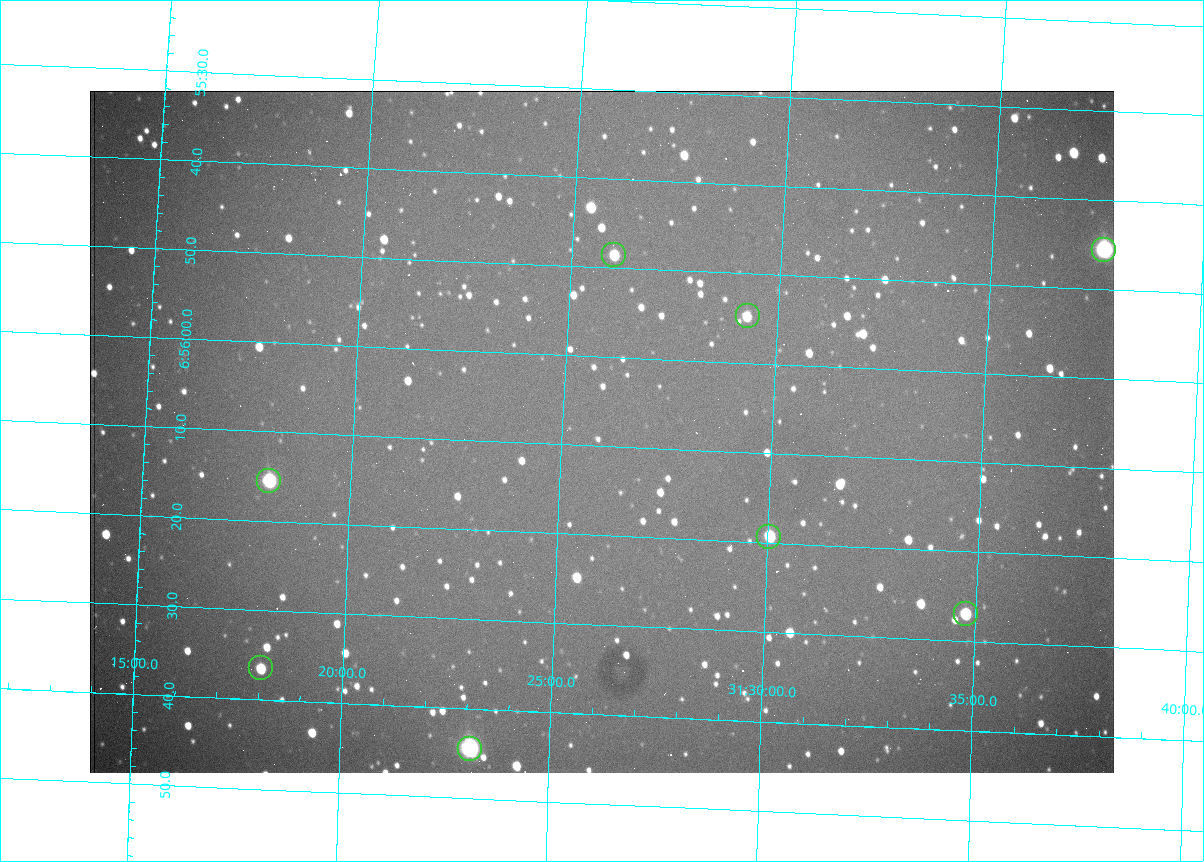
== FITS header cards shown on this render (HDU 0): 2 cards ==
NAXIS1  =                 1024 /fastest changing axis
NAXIS2  =                  682 /next to fastest changing axis

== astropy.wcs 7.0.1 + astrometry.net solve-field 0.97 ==
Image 1024 x 682 px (HDU 0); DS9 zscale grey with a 90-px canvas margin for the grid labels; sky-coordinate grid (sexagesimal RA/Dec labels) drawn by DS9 from the SOLVED WCS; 8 Tycho-2 reference stars matched to detected sources circled (green)
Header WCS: RA---TAN/DEC--TAN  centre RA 06:56:08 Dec +31:26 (104.04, +31.43 deg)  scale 1.44 arcsec/px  FOV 24.5' x 16.3'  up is -93 deg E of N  parity flipped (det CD > 0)
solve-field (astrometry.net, Tycho-2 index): VERIFIED the header's WCS against the Tycho-2 star catalogue (8 matches, 0 conflicts) and refined it, rather than solving blind
Solved WCS: RA---TAN-SIP/DEC--TAN-SIP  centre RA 06:56:08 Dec +31:26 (104.03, +31.43 deg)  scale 1.43 arcsec/px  FOV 24.4' x 16.3'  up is -93 deg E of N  parity flipped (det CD > 0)
The solver's refit moves the header's centre by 2.2 arcsec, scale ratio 0.9969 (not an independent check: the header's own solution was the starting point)
Tycho-2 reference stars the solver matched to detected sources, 8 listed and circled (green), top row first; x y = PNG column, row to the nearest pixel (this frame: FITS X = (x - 90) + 1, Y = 682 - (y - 91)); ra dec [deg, ICRS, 3 dp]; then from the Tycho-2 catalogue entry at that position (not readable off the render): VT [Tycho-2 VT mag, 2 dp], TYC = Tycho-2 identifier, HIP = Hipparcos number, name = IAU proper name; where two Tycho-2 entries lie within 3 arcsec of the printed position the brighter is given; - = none
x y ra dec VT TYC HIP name
1104 250 103.940 +31.628 9.24 2437-728-1 - -
614 255 103.952 +31.434 11.53 2437-424-1 - -
748 316 103.978 +31.488 11.51 2437-421-1 - -
269 481 104.065 +31.301 9.89 2437-425-1 - -
769 537 104.081 +31.501 10.83 2437-37-1 - -
966 614 104.112 +31.580 11.47 2437-71-1 - -
261 668 104.152 +31.301 11.67 2437-646-1 - -
470 749 104.185 +31.385 8.52 2437-370-1 33393 -